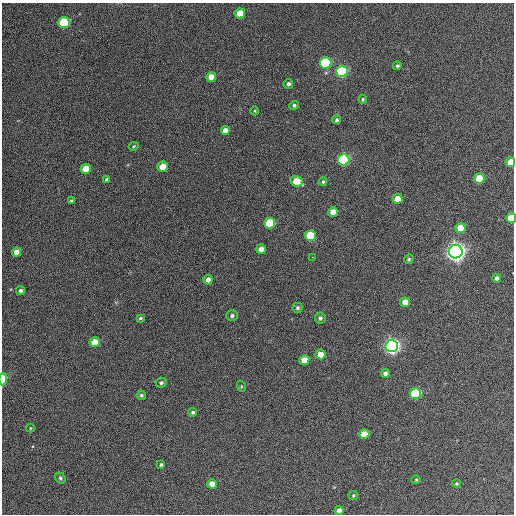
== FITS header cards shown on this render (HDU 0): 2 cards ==
NAXIS1  =                  512 / Axis length
NAXIS2  =                  512 / Axis length

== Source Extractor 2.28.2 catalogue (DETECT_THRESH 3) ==
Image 512 x 512 px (HDU 0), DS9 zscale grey, 1 PNG px = 1 image px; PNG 516 x 516 px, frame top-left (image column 1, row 512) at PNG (2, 3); each listed source drawn as its Kron ellipse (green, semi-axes under 4 px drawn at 4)
Background 391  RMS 21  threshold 63.7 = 3 sigma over >= 5 px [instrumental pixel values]
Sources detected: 61; all 61 listed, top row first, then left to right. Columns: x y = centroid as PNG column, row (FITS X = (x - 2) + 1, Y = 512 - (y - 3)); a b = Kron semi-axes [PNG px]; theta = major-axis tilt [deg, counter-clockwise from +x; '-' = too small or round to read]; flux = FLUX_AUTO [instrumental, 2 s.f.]
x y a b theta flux
240 13 5 5 - 2.9e+04
64 22 5 5 - 8.0e+04
325 63 6 5 - 1.5e+05
397 66 4 4 - 2.6e+03
342 71 6 5 - 1.9e+05
211 77 5 4 - 1.6e+04
288 84 5 5 - 3.9e+03
363 99 4 4 - 2.0e+03
294 105 5 4 - 2.9e+03
255 111 4 3 - 1.2e+03
337 120 4 4 - 2.6e+03
225 130 4 4 - 9.9e+03
134 146 5 3 - 1.5e+03
344 160 6 5 - 1.7e+05
510 162 5 4 - 1.9e+04
162 167 5 5 - 2.0e+04
86 169 5 5 - 2.3e+04
479 178 5 5 - 3.8e+04
107 180 4 4 - 4.3e+03
297 181 6 5 - 3.3e+04
323 182 4 3 - 2.2e+03
397 199 5 4 - 1.9e+04
71 201 4 3 - 2.3e+03
333 212 5 4 - 1.4e+04
511 218 5 4 - 4.3e+04
270 223 5 5 - 6.4e+04
460 228 5 5 - 2.4e+04
310 236 5 5 - 5.9e+04
261 249 5 5 - 1.2e+04
17 252 5 4 - 1.1e+04
456 252 7 7 - 1.1e+06
312 257 2 2 - 8.9e+02
409 259 5 4 - 2.3e+03
497 278 4 4 - 4.6e+03
208 280 4 4 - 7.9e+03
20 291 4 4 - 3.1e+03
405 302 5 5 - 1.6e+04
297 308 5 5 - 2.7e+03
232 316 6 5 - 3.7e+03
140 318 3 3 - 1.8e+03
320 318 5 5 - 4.0e+03
94 342 5 5 - 2.3e+04
392 346 6 6 - 7.0e+05
320 354 5 5 - 1.7e+04
304 360 5 5 - 2.2e+04
385 373 4 4 - 5.8e+03
3 379 6 3 87 2.4e+04
161 383 5 5 - 3.0e+03
241 386 5 3 - 1.4e+03
415 394 5 5 - 1.0e+05
141 395 5 4 - 2.7e+03
193 412 4 4 - 2.9e+03
30 428 4 3 - 1.0e+03
364 434 5 5 - 2.5e+04
161 465 4 3 - 2.1e+03
60 478 6 5 - 2.9e+03
416 480 4 4 - 1.6e+03
212 484 5 4 - 1.5e+04
456 484 4 4 - 1.8e+03
353 495 5 4 - 1.9e+03
339 510 4 4 - 7.6e+03
At the frame edge (FLAGS 8, measured only in part): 3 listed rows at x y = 510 162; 511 218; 3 379